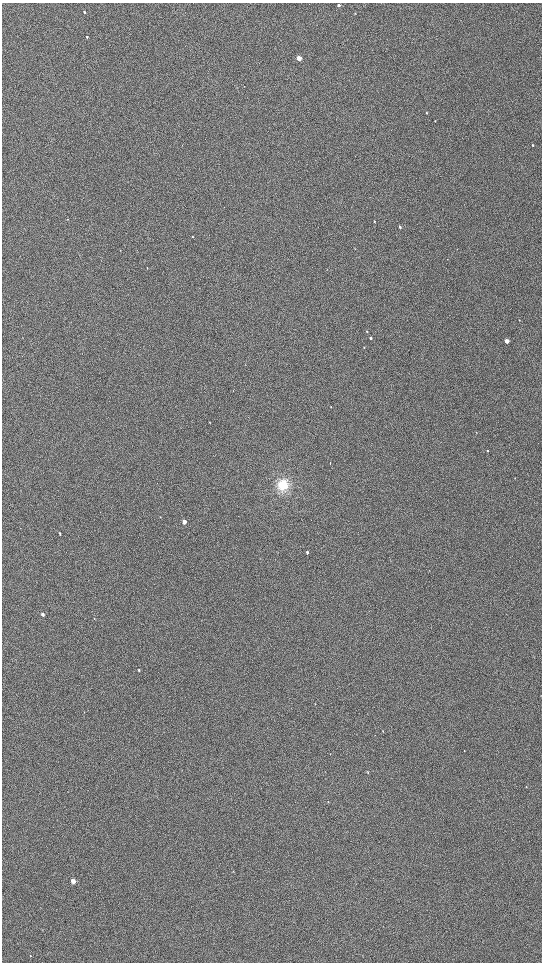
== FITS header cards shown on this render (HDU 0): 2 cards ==
NAXIS1  =                 1080 / length of data axis 1
NAXIS2  =                 1920 / length of data axis 2

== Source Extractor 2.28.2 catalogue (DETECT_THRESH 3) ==
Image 1080 x 1920 px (HDU 0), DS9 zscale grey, zoomed out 1/2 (1 PNG px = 2 x 2 image px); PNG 544 x 964 px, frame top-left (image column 1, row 1919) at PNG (2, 3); no overlay
Background 1150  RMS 160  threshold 472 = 3 sigma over >= 5 px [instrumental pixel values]
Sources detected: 32; all 32 listed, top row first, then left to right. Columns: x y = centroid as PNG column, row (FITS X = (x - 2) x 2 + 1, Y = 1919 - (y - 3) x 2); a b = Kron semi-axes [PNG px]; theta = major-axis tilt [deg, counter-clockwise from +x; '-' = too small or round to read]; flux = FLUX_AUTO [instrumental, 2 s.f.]
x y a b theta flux
339 5 3 2 - 65000
84 12 3 2 - 44000
87 37 3 2 - 35000
299 58 3 2 - 510000
426 113 3 2 - 14000
435 121 2 2 - 12000
533 145 3 2 - 17000
374 221 3 2 - 16000
400 227 3 2 - 44000
192 237 2 2 - 12000
147 268 2 2 - 11000
519 320 3 2 - 10000
367 331 2 2 - 23000
370 338 3 2 - 39000
507 341 3 2 - 250000
364 347 3 2 - 13000
331 407 2 2 - 11000
488 451 3 2 - 16000
330 463 3 2 - 11000
283 485 12 11 - 580000
184 522 3 2 - 240000
60 533 3 2 - 28000
307 552 3 2 - 61000
42 614 3 3 - 70000
94 618 2 2 - 12000
139 670 3 2 - 31000
330 754 2 1 - 8300
368 772 3 3 - 18000
526 787 3 2 - 13000
328 802 3 1 - 9700
73 881 3 3 - 540000
30 956 3 2 - 20000